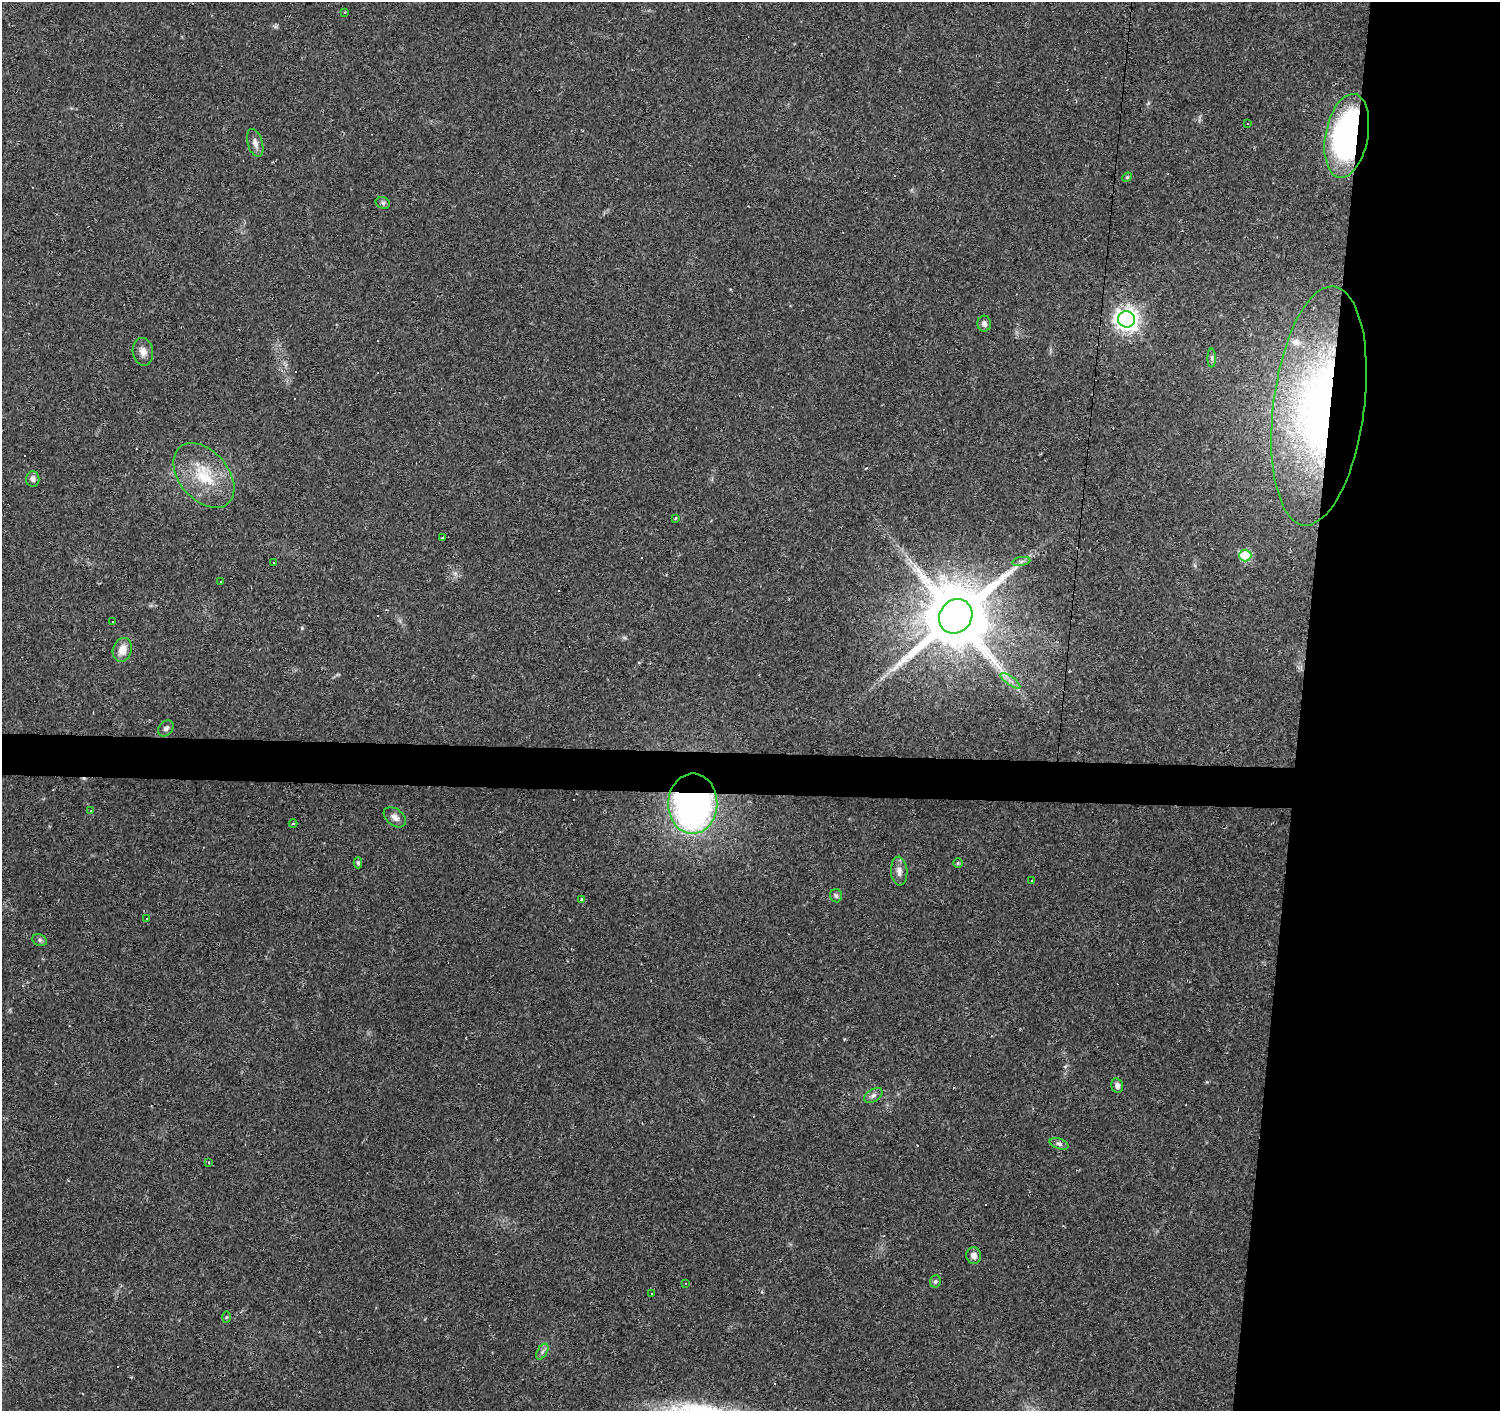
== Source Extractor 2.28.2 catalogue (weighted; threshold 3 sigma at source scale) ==
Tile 6 of 3 x 3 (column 3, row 2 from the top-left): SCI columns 3000-4497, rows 1691-3099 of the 4497 x 4734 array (HDU 1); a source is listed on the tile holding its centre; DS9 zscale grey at full resolution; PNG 1502 x 1413 px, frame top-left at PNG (2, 2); each listed source drawn as its Kron ellipse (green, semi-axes under 4 px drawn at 4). Shown black and unused: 16% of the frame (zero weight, under 2 of 3 exposures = <1% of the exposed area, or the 3 px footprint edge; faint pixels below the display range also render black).
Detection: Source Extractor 2.28.2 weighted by HDU 2 'WHT'; one run over the whole footprint, this tile lists its part. Background 0.0299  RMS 0.0048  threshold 0.0214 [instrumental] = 3 sigma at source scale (4.5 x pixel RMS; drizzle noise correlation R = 1.50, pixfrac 1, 0.0396/0.0396 arcsec/px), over >= 5 px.
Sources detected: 71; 24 cosmic-ray / hot-pixel residue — neither listed nor drawn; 1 inside a brighter listed object's ellipse — not listed separately; the other 46 listed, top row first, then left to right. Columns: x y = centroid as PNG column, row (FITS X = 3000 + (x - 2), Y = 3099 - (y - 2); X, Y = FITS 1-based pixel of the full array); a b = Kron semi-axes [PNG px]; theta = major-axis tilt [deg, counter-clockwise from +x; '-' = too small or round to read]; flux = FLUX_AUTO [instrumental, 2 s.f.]
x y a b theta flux
344 12 3 3 - 0.87
1248 123 3 3 - 0.94
1347 136 42 21 79 120
255 143 14 7 -73 2.8
1127 177 5 4 - 0.59
383 203 7 5 -17 1
1126 319 8 8 - 320
984 324 8 7 - 1.6
143 352 14 10 -79 3.1
1212 358 9 4 -90 1
1319 406 120 45 83 190
204 475 37 24 -49 22
33 479 7 6 - 2.2
675 519 3 2 - 0.92
443 538 3 3 - 4
1245 555 6 6 - 31
1021 561 9 4 9 1.3
274 562 3 2 - 0.53
221 582 3 3 - 0.66
956 616 18 16 53 5200
113 622 3 2 - 0.55
122 650 12 9 73 5.2
1010 681 12 3 -35 1.6
166 728 9 6 51 1.8
693 804 30 24 89 200
91 811 4 3 - 0.4
395 817 12 8 -37 2.7
293 824 4 3 - 0.47
358 863 5 4 - 0.8
958 863 5 5 - 0.64
899 871 14 8 -86 3
1032 881 3 3 - 1.5
836 896 7 6 - 1.1
582 899 4 3 - 0.98
147 918 3 3 - 0.74
40 940 7 5 -22 1
1117 1086 7 6 - 1.7
873 1096 10 6 32 1.7
1059 1144 10 5 -18 1.4
208 1162 3 2 - 0.42
974 1256 8 7 - 2.5
935 1281 6 5 - 0.89
685 1283 3 3 - 1.3
651 1293 3 3 - 0.57
226 1317 6 4 88 0.49
542 1352 8 5 59 1.3
Overlapping masked pixels (flux is a lower limit): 3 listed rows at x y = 1347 136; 1319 406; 693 804
Unlisted compact peaks at least as high as the median listed source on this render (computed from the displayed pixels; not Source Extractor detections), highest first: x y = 302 628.